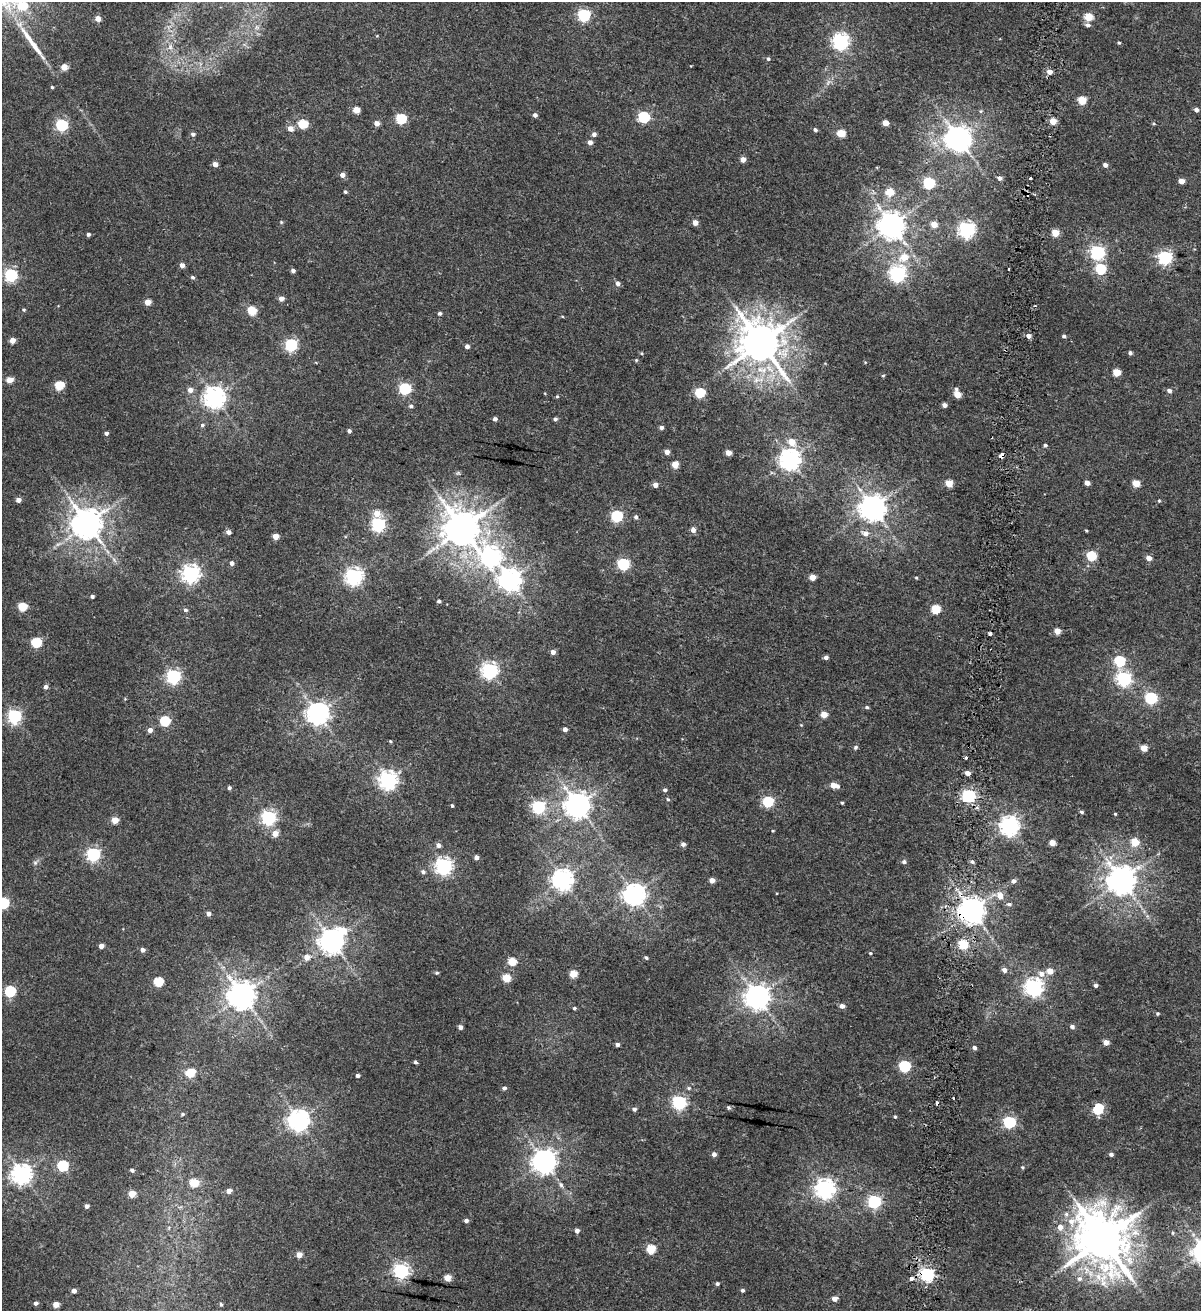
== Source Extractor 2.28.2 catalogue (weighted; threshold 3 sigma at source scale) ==
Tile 10 of 4 x 4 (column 2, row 3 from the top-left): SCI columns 1491-2689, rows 1324-2632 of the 5438 x 5254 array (HDU 1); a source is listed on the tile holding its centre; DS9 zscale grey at full resolution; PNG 1203 x 1313 px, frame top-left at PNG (2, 2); no overlay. Shown black and unused: <1% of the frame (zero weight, under 2 of 4 exposures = <1% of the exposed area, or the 3 px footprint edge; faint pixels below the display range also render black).
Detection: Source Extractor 2.28.2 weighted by HDU 2 'WHT'; one run over the whole footprint, this tile lists its part. Background 0.00679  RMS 0.0025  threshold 0.0113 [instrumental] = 3 sigma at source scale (4.5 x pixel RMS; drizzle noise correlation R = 1.50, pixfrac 1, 0.0396/0.0396 arcsec/px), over >= 5 px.
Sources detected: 274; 1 inside a brighter object's white glare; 2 cosmic-ray / hot-pixel residue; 1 long thin detection or spike segment (spike, bleed or trail) — not listed; the other 270 listed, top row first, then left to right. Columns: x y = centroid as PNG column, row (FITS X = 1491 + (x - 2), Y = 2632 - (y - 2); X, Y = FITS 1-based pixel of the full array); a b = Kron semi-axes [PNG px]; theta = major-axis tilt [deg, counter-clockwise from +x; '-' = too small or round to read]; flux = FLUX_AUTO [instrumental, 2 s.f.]
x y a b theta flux
22 6 6 5 - 7.1
584 15 6 5 - 30
1088 17 5 5 - 6.1
98 19 4 4 - 1.9
1088 25 6 5 - 0.64
840 41 6 6 - 64
1119 43 4 3 - 0.24
170 47 9 6 79 0.83
768 59 5 4 - 0.35
64 67 5 4 - 2.5
1050 72 5 4 - 1.5
52 87 3 3 - 0.25
1082 100 5 5 - 6
356 110 5 4 - 3.4
1196 110 5 4 - 0.64
981 111 5 5 - 0.29
535 115 4 4 - 0.71
644 117 6 6 - 19
401 119 5 5 - 15
1053 121 4 4 - 3.4
377 123 5 4 - 1.3
885 123 4 4 - 2.2
303 124 5 5 - 9.6
62 125 6 5 - 24
290 128 5 5 - 1.6
815 130 5 4 - 0.48
841 133 5 5 - 6.6
193 134 5 4 - 0.57
594 134 5 4 - 0.83
958 139 10 8 -38 260
590 142 5 4 - 1.1
743 159 5 4 - 1.5
215 164 4 4 - 1.3
1105 165 4 4 - 0.9
342 175 5 5 - 1
1000 178 6 5 - 0.67
1030 178 3 3 - 0.78
1182 181 5 4 - 1.8
929 183 5 5 - 22
345 192 4 3 - 0.32
890 192 5 5 - 5.3
281 222 5 4 - 0.23
695 223 5 4 - 1.6
934 224 5 4 - 2.8
891 225 8 8 - 260
967 229 6 6 - 67
1055 233 5 5 - 4.9
88 234 4 4 - 0.52
1097 252 6 6 - 42
904 257 8 7 - 3.3
1165 257 6 6 - 36
182 265 4 4 - 1.1
1009 269 3 2 - 0.25
1100 269 5 5 - 14
293 271 4 4 - 0.65
897 273 6 6 - 62
11 275 6 6 - 28
192 277 5 4 - 0.4
618 283 5 5 - 0.79
281 299 5 5 - 1.1
148 302 4 4 - 2.1
24 310 5 4 - 0.29
252 311 5 5 - 7.5
440 313 4 4 - 0.42
1029 336 4 4 - 1.1
1064 336 4 4 - 0.43
13 340 4 4 - 2.1
761 343 12 11 - 720
291 345 6 6 - 27
467 346 4 4 - 0.85
641 353 4 4 - 0.22
1130 353 4 4 - 0.5
636 360 4 4 - 0.23
1117 372 5 5 - 5.4
883 376 5 3 - 0.2
9 380 5 4 - 2.6
59 385 5 5 - 9.1
405 388 6 5 - 23
956 389 5 5 - 0.37
190 390 6 5 - 1.2
1169 391 5 4 - 0.73
700 393 5 5 - 12
957 394 5 4 - 3.5
557 396 4 4 - 0.24
215 397 7 7 - 140
944 405 4 4 - 0.98
411 406 5 4 - 0.45
495 419 4 4 - 0.64
555 419 4 4 - 0.49
202 425 5 5 - 0.43
661 427 4 4 - 0.66
349 431 4 4 - 0.58
106 433 4 3 - 0.6
792 442 6 5 - 3.1
1045 445 4 4 - 0.39
667 452 4 4 - 1.5
728 453 4 4 - 2
1002 455 5 3 - 2.8
790 459 7 7 - 140
675 464 5 4 - 3.4
949 483 5 4 - 4.9
1087 483 4 4 - 1.4
1136 483 5 4 - 4.4
655 485 4 4 - 1.3
18 500 4 4 - 1.2
1159 501 4 4 - 0.21
872 508 8 8 - 240
377 513 6 6 - 2.7
617 516 5 5 - 22
636 517 5 5 - 0.48
87 524 9 9 - 360
378 524 6 6 - 44
462 528 10 10 - 570
693 530 5 4 - 1.3
1086 530 3 3 - 0.21
229 532 5 4 - 0.82
865 533 7 7 - 1.4
275 536 4 4 - 2.6
491 556 10 9 - 69
1091 556 5 5 - 12
1149 558 5 4 - 1.7
232 563 5 4 - 0.83
623 564 6 5 - 26
190 574 7 6 - 86
354 576 7 6 - 77
812 577 4 4 - 2.9
916 577 5 3 - 0.21
510 579 8 7 - 150
92 596 4 3 - 0.52
439 601 4 3 - 0.33
22 607 5 5 - 7.2
936 609 5 5 - 8.4
185 610 5 4 - 0.46
1057 631 4 4 - 2.3
990 634 3 3 - 0.68
36 642 5 5 - 11
553 652 5 5 - 1.1
826 657 4 4 - 0.7
1120 661 6 5 - 16
490 671 6 6 - 69
174 676 6 6 - 47
1124 679 6 6 - 43
46 687 4 4 - 0.74
1151 698 6 5 - 23
867 707 5 4 - 0.32
318 714 7 7 - 160
824 714 4 4 - 3.2
14 716 6 6 - 41
165 721 5 5 - 12
565 729 4 4 - 0.88
150 730 5 5 - 1.2
390 741 3 3 - 0.24
856 747 5 5 - 0.4
1144 748 4 4 - 3
967 773 5 4 - 1.3
388 780 7 7 - 94
834 785 7 4 -12 2.8
229 788 4 4 - 0.51
665 790 4 4 - 0.44
969 796 6 5 - 35
668 799 5 4 - 0.25
768 802 5 5 - 16
842 803 3 3 - 0.27
577 805 8 8 - 230
452 806 4 3 - 0.29
538 807 6 6 - 35
1081 812 5 3 - 0.37
1115 814 4 3 - 0.23
268 818 6 6 - 52
115 820 4 4 - 3.1
1009 826 7 7 - 99
773 831 4 3 - 0.17
275 833 5 5 - 2
1052 842 4 4 - 2.1
1135 842 5 5 - 4.8
683 844 5 4 - 0.75
438 845 5 5 - 0.82
93 854 6 6 - 41
476 857 4 4 - 0.82
904 862 5 4 - 0.55
972 862 5 4 - 0.45
35 863 6 6 - 0.43
444 866 6 6 - 73
423 872 6 5 - 0.58
563 879 7 7 - 140
712 880 4 4 - 1.7
1121 880 8 8 - 320
1014 881 6 5 - 0.62
634 894 7 7 - 150
1000 895 10 8 -71 1.5
3 903 6 5 - 22
1009 904 6 5 - 0.49
972 910 8 7 - 260
209 914 4 4 - 0.84
332 941 8 7 - 210
963 944 5 5 - 8.9
101 946 4 4 - 1.1
143 950 5 5 - 0.75
870 953 5 4 - 0.25
307 957 6 6 - 1.7
646 958 4 4 - 0.4
512 961 5 5 - 5.9
1004 970 5 5 - 0.96
1050 971 5 5 - 2.1
437 973 5 4 - 0.29
573 974 5 4 - 5.1
1042 974 7 6 - 1.3
506 978 5 5 - 6.1
158 982 5 5 - 9.5
1096 985 4 3 - 0.66
1034 987 7 7 - 86
10 991 6 5 - 20
242 995 8 8 - 290
757 997 8 8 - 220
842 1006 5 5 - 0.9
574 1008 4 3 - 0.31
1158 1013 4 4 - 0.25
460 1027 4 4 - 0.86
1072 1027 5 4 - 0.66
1106 1042 5 4 - 1.6
617 1045 4 4 - 0.62
974 1048 4 4 - 0.64
415 1062 4 4 - 0.43
905 1066 5 5 - 20
191 1072 6 5 - 5.6
358 1075 4 3 - 0.63
504 1088 4 4 - 0.58
689 1088 6 4 -21 0.34
953 1098 3 2 - 0.23
679 1102 6 6 - 44
728 1107 5 5 - 0.37
634 1109 4 4 - 0.6
1098 1109 5 5 - 16
183 1114 5 4 - 0.33
895 1117 4 3 - 0.25
299 1120 7 7 - 140
1009 1122 6 5 - 26
714 1154 5 5 - 0.78
1111 1154 5 4 - 0.54
544 1161 8 7 - 190
62 1166 6 5 - 17
1022 1167 4 4 - 0.24
132 1170 4 3 - 0.48
22 1174 7 7 - 120
194 1182 5 5 - 5.6
561 1185 8 6 -73 0.55
825 1189 7 7 - 110
229 1191 5 4 - 1.3
132 1194 4 4 - 3.7
874 1202 6 6 - 34
87 1206 4 4 - 0.76
466 1221 5 4 - 0.64
1060 1227 6 6 - 1.5
577 1231 5 4 - 0.92
1173 1233 5 5 - 0.33
1103 1239 16 14 -61 1000
651 1249 5 5 - 8.3
299 1255 4 4 - 2.1
401 1271 6 6 - 59
927 1274 6 6 - 39
447 1278 4 4 - 2.8
911 1278 3 3 - 1.6
1080 1279 8 7 - 0.97
717 1284 4 4 - 0.43
742 1290 4 4 - 0.46
74 1291 4 4 - 0.95
834 1299 4 4 - 1.7
36 1303 4 4 - 0.6
56 1304 4 4 - 2.2
221 1304 5 4 - 0.32
Overlapping masked pixels (flux is a lower limit): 3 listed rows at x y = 1002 455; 972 910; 927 1274
Isophote crosses this tile's border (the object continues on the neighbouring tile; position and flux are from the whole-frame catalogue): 1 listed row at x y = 3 903